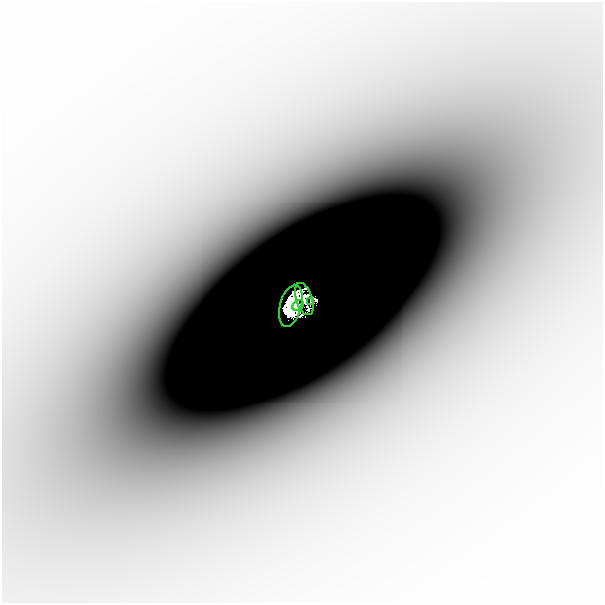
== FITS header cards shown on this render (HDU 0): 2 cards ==
NAXIS1  =                  601
NAXIS2  =                  601

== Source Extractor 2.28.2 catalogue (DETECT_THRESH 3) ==
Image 601 x 601 px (HDU 0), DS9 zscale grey, 1 PNG px = 1 image px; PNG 605 x 605 px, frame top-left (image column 1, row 601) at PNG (2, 2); each listed source drawn as its Kron ellipse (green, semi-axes under 4 px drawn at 4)
Background -2.71e-05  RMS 7.3e-06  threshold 2.18e-05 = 3 sigma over >= 5 px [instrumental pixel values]
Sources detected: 5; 1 with non-positive FLUX_AUTO (blend fragments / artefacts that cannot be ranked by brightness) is neither listed nor drawn; the other 4 listed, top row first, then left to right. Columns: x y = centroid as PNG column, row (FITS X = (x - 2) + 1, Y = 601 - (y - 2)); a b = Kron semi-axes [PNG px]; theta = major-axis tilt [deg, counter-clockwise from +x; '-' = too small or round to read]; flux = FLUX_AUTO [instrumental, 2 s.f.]
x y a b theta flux
304 299 17 8 -72 0.027
311 301 3 2 - 0.02
298 305 6 4 27 0.83
291 306 21 11 74 2.9
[1 non-positive-flux detection neither listed nor drawn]